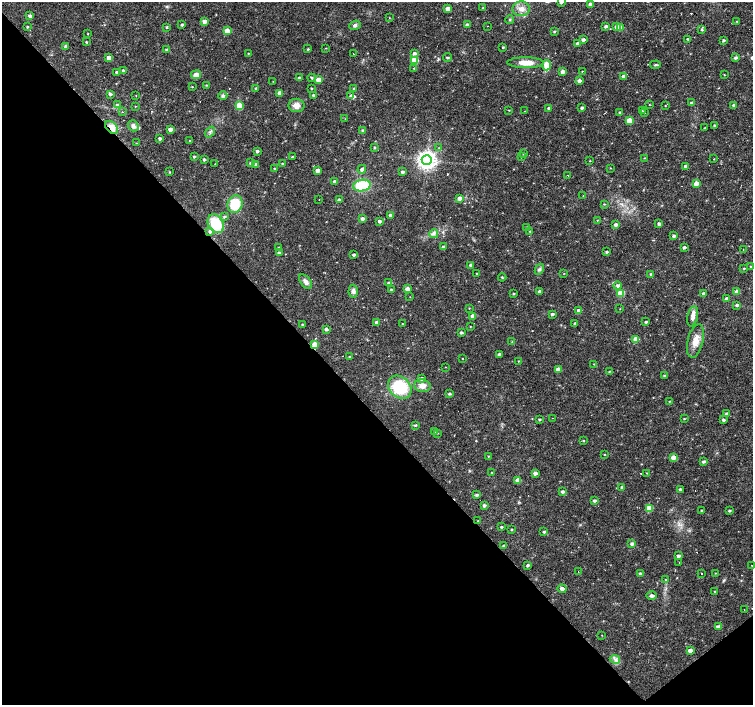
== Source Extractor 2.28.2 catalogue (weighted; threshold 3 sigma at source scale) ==
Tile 14 of 4 x 4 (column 2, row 4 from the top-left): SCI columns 1504-3004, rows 205-1610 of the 6006 x 5966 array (HDU 1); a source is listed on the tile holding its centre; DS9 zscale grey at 2 x 2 block average (1 PNG px = mean of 2 x 2 image px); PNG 755 x 707 px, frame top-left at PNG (2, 2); each listed source drawn as its Kron ellipse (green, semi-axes under 4 px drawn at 4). Shown black and unused: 43% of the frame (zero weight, under 3 of 4 exposures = <1% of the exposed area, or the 3 px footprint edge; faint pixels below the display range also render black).
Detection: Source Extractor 2.28.2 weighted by HDU 2 'WHT'; one run over the whole footprint, this tile lists its part. Background 0.0326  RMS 0.0024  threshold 0.0109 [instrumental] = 3 sigma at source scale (4.5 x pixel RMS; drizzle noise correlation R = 1.50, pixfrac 1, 0.0396/0.0396 arcsec/px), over >= 5 px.
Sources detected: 271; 17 cosmic-ray / hot-pixel residue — neither listed nor drawn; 3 inside a brighter listed object's ellipse — not listed separately; the other 251 listed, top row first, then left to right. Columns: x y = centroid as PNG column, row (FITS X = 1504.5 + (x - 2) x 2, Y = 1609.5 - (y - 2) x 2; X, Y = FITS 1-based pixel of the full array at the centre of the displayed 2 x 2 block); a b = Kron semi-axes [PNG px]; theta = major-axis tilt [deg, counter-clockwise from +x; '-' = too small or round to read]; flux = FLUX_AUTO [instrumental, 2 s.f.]
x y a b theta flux
561 2 3 2 - 1.3
590 4 3 2 - 2.8
483 7 2 2 - 0.24
448 9 3 3 - 5.2
521 9 9 7 4 4
30 16 3 2 - 2
389 18 2 2 - 0.21
510 19 4 3 - 0.69
204 21 3 3 - 3
737 21 3 2 - 0.36
182 25 3 2 - 1.1
355 25 6 4 21 1.3
467 25 3 3 - 2.1
488 26 2 2 - 0.2
606 26 3 3 - 1.3
27 27 3 2 - 0.6
167 27 3 3 - 0.56
617 27 3 3 - 4.4
620 28 3 3 - 7.7
701 29 4 3 - 0.63
227 31 3 3 - 10
554 31 3 2 - 0.59
88 34 3 2 - 0.28
688 39 3 2 - 0.82
583 40 3 3 - 1.3
724 41 3 2 - 1
86 42 3 2 - 0.52
577 43 3 2 - 1.2
66 46 3 3 - 1.7
503 47 3 2 - 0.6
326 48 3 2 - 0.27
308 49 3 3 - 0.5
167 50 3 2 - 1.4
248 53 2 2 - 0.3
414 53 3 3 - 1.4
353 54 2 2 - 0.51
447 57 4 3 - 0.69
109 58 3 3 - 5.6
735 58 3 3 - 1.2
414 60 3 3 - 17
526 63 18 5 0 6.6
547 65 5 3 - 12
655 65 5 3 - 0.72
414 68 2 2 - 0.62
123 71 3 2 - 1.6
563 71 3 2 - 3.2
582 71 2 2 - 0.85
116 72 3 2 - 0.97
196 75 5 4 - 3.4
724 75 3 2 - 0.27
623 76 3 2 - 1.3
299 78 3 2 - 1.4
312 78 4 3 - 0.72
318 80 3 3 - 6.5
273 81 2 2 - 0.23
579 81 3 2 - 2
206 85 3 2 - 0.5
192 87 2 2 - 0.32
256 88 3 3 - 0.73
311 88 2 2 - 0.53
354 89 3 3 - 0.81
280 93 3 3 - 5
110 94 3 3 - 1.1
136 95 2 2 - 0.19
313 95 3 2 - 0.98
223 96 4 4 - 1.3
351 96 3 3 - 1.8
691 103 3 2 - 1.4
117 105 3 3 - 0.79
296 105 8 6 -10 3.8
649 105 3 2 - 0.22
734 105 3 2 - 1.3
135 106 2 2 - 0.31
239 106 3 3 - 16
665 106 2 2 - 0.26
549 108 3 3 - 1
582 108 3 2 - 1.1
509 110 3 2 - 0.3
525 111 2 2 - 0.15
643 111 2 2 - 0.62
122 112 3 2 - 0.26
644 112 2 2 - 1.4
620 113 3 3 - 1.3
345 119 3 2 - 0.27
629 120 3 3 - 9.6
714 125 3 2 - 0.53
133 126 5 5 - 2
111 127 7 5 -43 6.5
705 128 3 2 - 0.52
170 129 3 3 - 3.7
363 130 3 2 - 1.3
210 132 6 3 52 1.2
160 139 3 2 - 1.2
190 140 2 2 - 0.39
136 143 4 2 - 0.36
374 148 3 2 - 0.53
439 148 3 2 - 0.37
257 151 3 3 - 1.1
523 154 3 2 - 0.38
194 156 3 2 - 0.69
292 157 2 2 - 0.52
522 157 3 2 - 0.33
644 158 3 2 - 0.27
204 159 3 2 - 1.1
714 159 3 2 - 0.2
427 160 5 5 - 320
590 161 2 2 - 0.27
251 163 4 3 - 1.4
215 164 2 2 - 0.26
256 164 3 3 - 1
282 164 3 2 - 0.63
685 166 3 2 - 1.4
610 168 3 2 - 0.27
275 169 3 3 - 0.8
362 169 4 3 - 1.4
317 170 3 3 - 3.2
170 172 3 2 - 0.39
402 172 3 2 - 1.2
567 175 2 2 - 0.29
335 182 3 3 - 1.6
696 183 3 3 - 7.2
362 185 9 6 9 22
583 195 2 2 - 0.18
459 198 3 3 - 2.9
319 200 2 2 - 0.84
339 200 3 2 - 1.3
235 204 9 7 73 17
604 204 3 2 - 0.35
390 215 3 2 - 1.2
224 216 4 3 - 0.83
362 219 3 3 - 1.7
597 220 2 2 - 0.25
379 221 2 2 - 1.6
216 224 10 7 -60 21
659 224 3 3 - 1.4
615 225 3 3 - 1.6
527 227 3 2 - 0.43
210 231 4 3 - 1.5
530 231 3 2 - 0.52
434 234 4 2 - 0.93
674 236 3 2 - 1.3
443 247 3 2 - 1.5
684 247 3 2 - 1.2
279 248 3 2 - 0.67
743 249 2 2 - 1
606 252 3 2 - 0.9
279 253 3 2 - 1.4
354 255 3 2 - 1.2
471 265 3 3 - 1.4
751 267 3 3 - 0.57
744 268 2 2 - 0.49
539 269 6 3 62 1.1
564 273 2 2 - 0.2
476 274 2 2 - 0.36
651 274 3 2 - 1.1
502 277 4 2 - 0.61
306 282 8 5 -50 2.2
389 282 3 2 - 0.38
618 286 4 3 - 1.6
408 289 3 3 - 4.1
391 290 3 3 - 1.1
353 291 6 4 88 1.8
539 291 3 2 - 1.3
737 291 3 3 - 2.6
620 293 3 3 - 14
513 294 3 2 - 0.59
704 294 3 2 - 1.5
410 297 2 2 - 0.18
726 299 3 3 - 1.7
737 305 3 3 - 1
469 308 2 2 - 0.3
620 309 2 2 - 0.2
579 311 3 3 - 3
552 314 3 3 - 1.2
473 316 3 3 - 3.5
693 316 10 5 78 2.7
376 322 3 3 - 1.5
646 322 3 2 - 0.83
402 324 2 2 - 0.25
575 324 3 2 - 1.5
303 325 3 2 - 1
470 327 3 2 - 0.28
326 329 3 3 - 1.4
461 333 3 2 - 1.1
636 339 3 3 - 8
695 341 17 7 76 6
512 342 3 2 - 0.22
315 344 3 3 - 8.5
499 354 3 3 - 1.7
349 357 3 2 - 0.49
463 359 2 2 - 0.38
519 361 2 2 - 0.42
594 364 2 2 - 0.29
445 367 2 2 - 1.1
558 369 3 3 - 4.4
609 372 3 2 - 0.27
664 376 3 2 - 0.82
422 379 4 3 - 2
422 386 8 6 -10 3.8
400 387 13 10 -41 26
449 394 3 2 - 0.9
669 401 3 2 - 0.41
727 413 3 3 - 1.2
552 418 2 2 - 0.37
539 419 3 2 - 0.72
684 419 3 2 - 0.39
723 420 3 3 - 1.1
415 425 3 2 - 0.72
435 432 3 2 - 0.24
437 433 3 2 - 0.32
583 441 3 2 - 0.44
604 454 3 2 - 0.41
488 456 2 2 - 0.35
673 457 3 3 - 5.9
703 462 3 2 - 1.1
492 472 3 2 - 0.25
535 473 3 3 - 2.1
647 473 3 2 - 0.38
518 480 3 3 - 5.5
622 487 3 3 - 1.2
680 489 3 2 - 1.2
563 492 3 3 - 1.3
477 495 3 3 - 1.2
594 501 3 2 - 1.2
484 505 3 3 - 1.3
649 508 4 3 - 14
701 511 2 2 - 0.63
729 511 3 2 - 0.83
478 521 2 2 - 0.25
501 527 3 3 - 0.67
512 529 2 2 - 0.51
544 532 3 2 - 0.87
632 544 3 3 - 1.6
504 546 3 3 - 1.4
678 556 3 3 - 1.4
679 562 2 2 - 0.33
528 565 3 2 - 0.96
752 566 2 2 - 0.91
578 572 2 2 - 0.3
640 573 3 2 - 1.2
702 573 2 2 - 0.72
715 573 2 2 - 0.3
666 579 2 2 - 0.41
562 589 4 3 - 2.6
715 591 3 2 - 0.35
651 596 5 3 - 1.8
744 610 2 2 - 0.43
718 627 3 2 - 2.9
602 635 2 2 - 0.22
690 650 3 3 - 3.3
615 659 5 3 - 1.4
Overlapping masked pixels (flux is a lower limit): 2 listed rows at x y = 111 127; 315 344
Isophote crosses this tile's border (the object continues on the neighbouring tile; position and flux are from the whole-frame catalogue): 2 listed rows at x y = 561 2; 752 566
Diffuse or blended objects may show on this block-average render without a row.